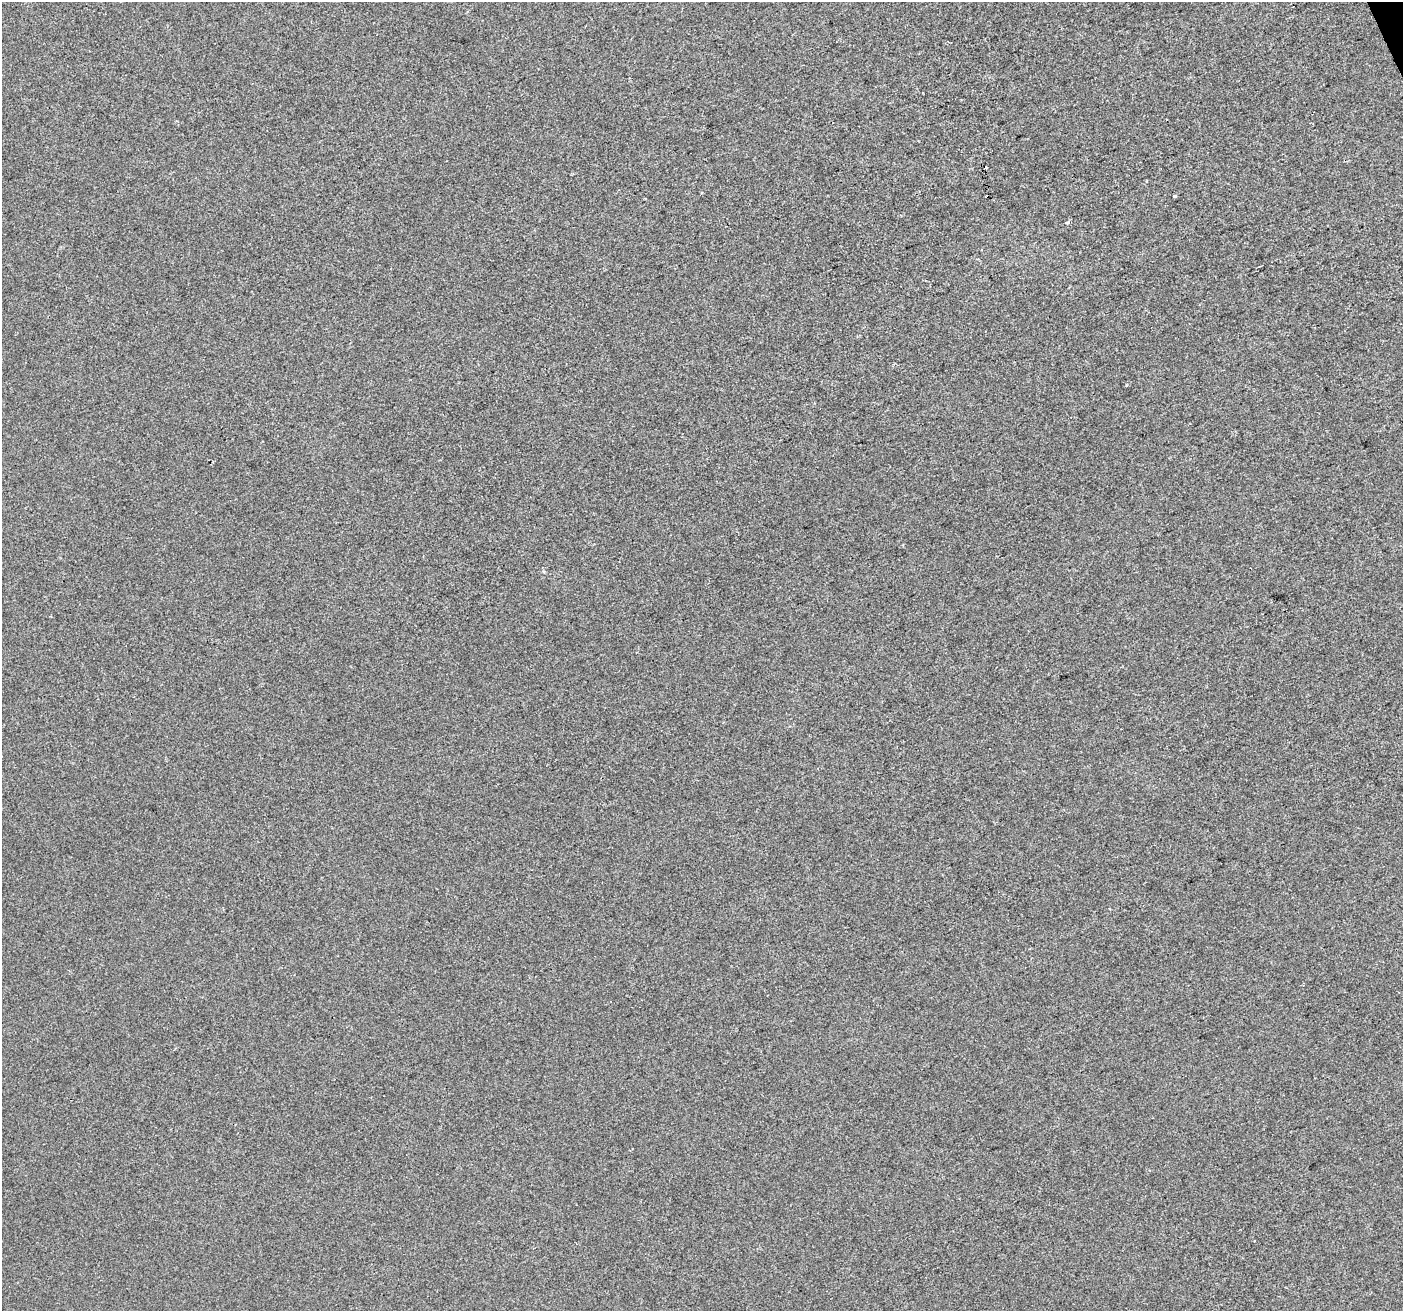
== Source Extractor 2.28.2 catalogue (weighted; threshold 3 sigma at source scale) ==
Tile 10 of 4 x 4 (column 2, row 3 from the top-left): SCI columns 1403-2803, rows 1450-2758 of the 5606 x 5460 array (HDU 1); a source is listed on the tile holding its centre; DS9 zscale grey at full resolution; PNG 1405 x 1313 px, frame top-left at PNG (2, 2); no overlay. Shown black and unused: <1% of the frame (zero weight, under 2 of 3 exposures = <1% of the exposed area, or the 3 px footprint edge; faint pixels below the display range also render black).
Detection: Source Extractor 2.28.2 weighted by HDU 2 'WHT'; one run over the whole footprint, this tile lists its part. Background 3.67e-04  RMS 0.0056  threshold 0.0251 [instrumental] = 3 sigma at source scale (4.5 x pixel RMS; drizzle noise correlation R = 1.50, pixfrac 1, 0.0396/0.0396 arcsec/px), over >= 5 px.
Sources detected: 4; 2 cosmic-ray / hot-pixel residue — not listed; the other 2 listed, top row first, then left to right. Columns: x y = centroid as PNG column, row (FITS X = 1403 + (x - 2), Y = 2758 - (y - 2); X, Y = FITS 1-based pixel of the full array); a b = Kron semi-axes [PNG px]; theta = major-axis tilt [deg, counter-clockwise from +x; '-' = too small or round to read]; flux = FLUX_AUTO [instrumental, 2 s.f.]
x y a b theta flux
1174 196 4 3 - 1.7
1068 223 5 4 - 0.96